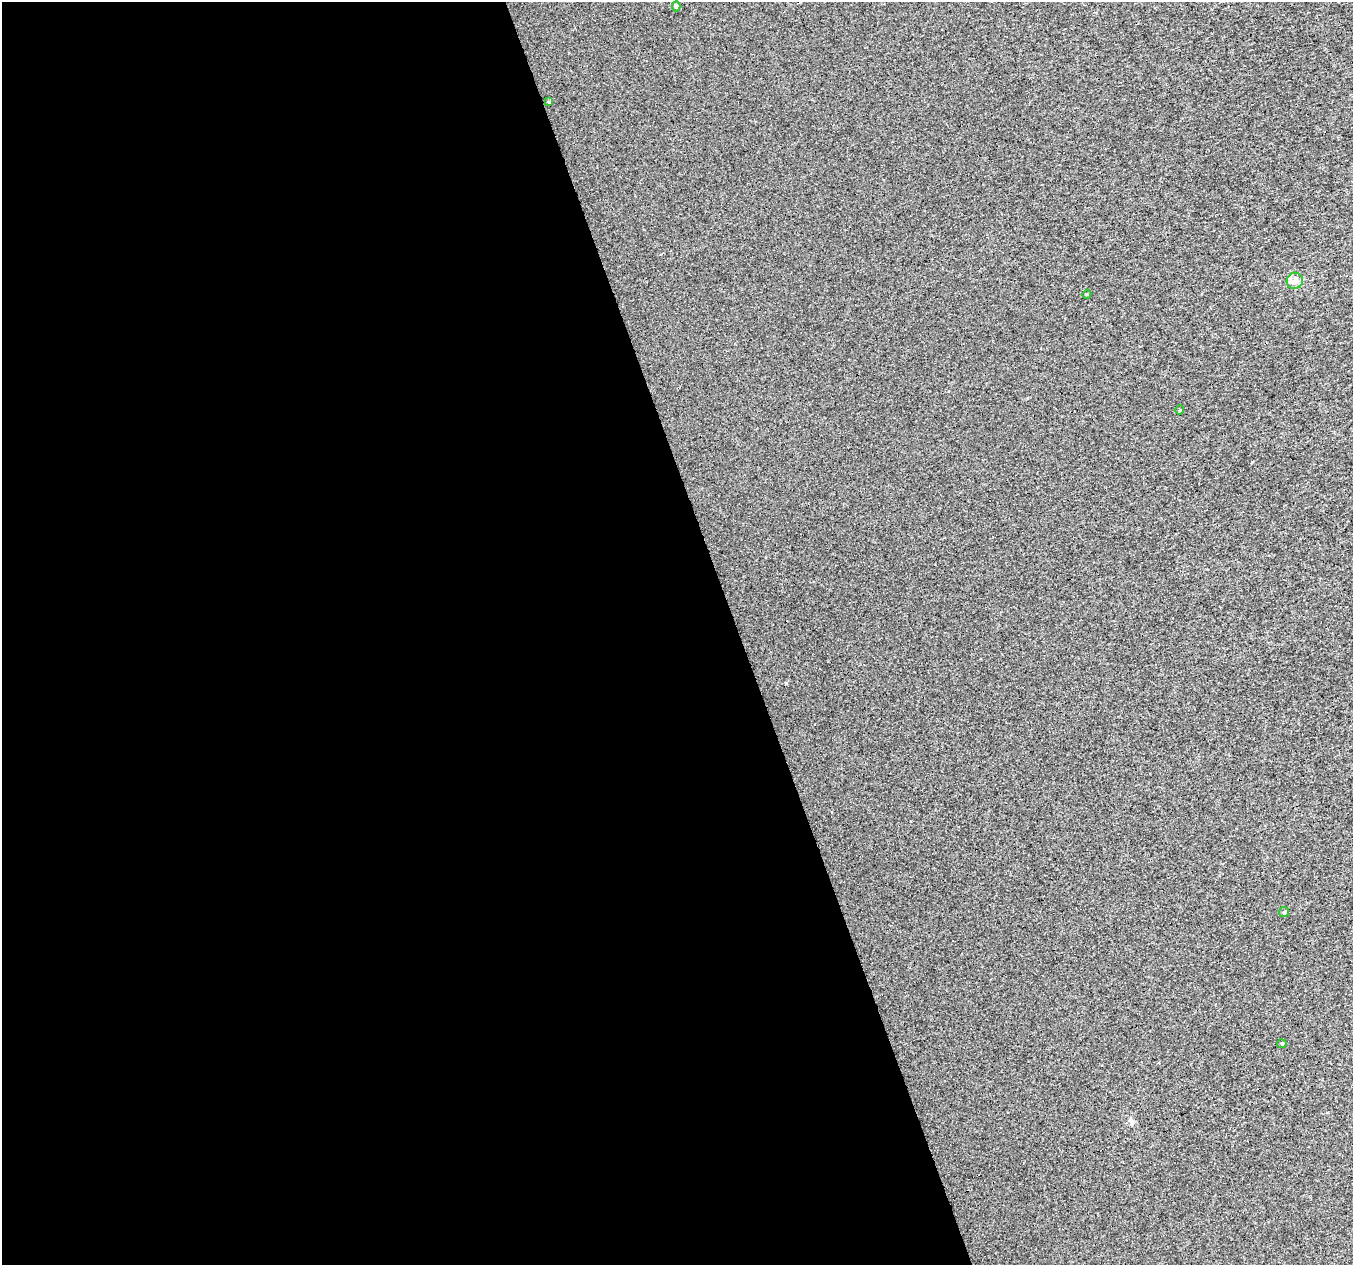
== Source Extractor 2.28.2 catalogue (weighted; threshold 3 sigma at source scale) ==
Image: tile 9 of 4 x 4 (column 1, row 3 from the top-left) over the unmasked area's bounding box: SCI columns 1-1351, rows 1326-2588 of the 5405 x 5232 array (HDU 1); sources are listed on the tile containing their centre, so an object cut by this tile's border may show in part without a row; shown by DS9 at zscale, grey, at full resolution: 1 PNG px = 1 image px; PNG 1355 x 1267 px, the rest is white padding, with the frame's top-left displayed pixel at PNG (2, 2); every listed detection drawn as its Kron ellipse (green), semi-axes under 4 PNG px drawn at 4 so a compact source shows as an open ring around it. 55% of this frame is shown black and not used: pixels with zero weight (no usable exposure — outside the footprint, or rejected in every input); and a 3 px margin inside the footprint's outer edge (the drizzle kernel's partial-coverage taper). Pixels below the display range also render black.
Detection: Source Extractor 2.28.2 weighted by HDU 2 'WHT'; one run over the whole footprint, this tile lists its part. Background 0.00189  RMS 0.019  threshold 0.0866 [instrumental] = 3 sigma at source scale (4.5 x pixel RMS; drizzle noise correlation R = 1.50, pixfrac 1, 0.0396/0.0396 arcsec/px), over >= 5 px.
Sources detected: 10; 3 cosmic-ray / hot-pixel residue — neither listed nor drawn; the other 7 listed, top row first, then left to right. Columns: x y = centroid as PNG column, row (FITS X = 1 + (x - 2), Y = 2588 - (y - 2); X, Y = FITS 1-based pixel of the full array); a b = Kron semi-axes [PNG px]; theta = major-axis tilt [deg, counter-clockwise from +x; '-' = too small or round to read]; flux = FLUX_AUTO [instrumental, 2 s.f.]
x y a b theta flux
676 6 5 4 - 2.7
549 102 4 3 - 2.1
1295 281 8 8 - 8.2
1087 294 5 3 - 1.9
1180 410 5 3 - 1.3
1284 912 5 5 - 3.2
1282 1044 4 4 - 2